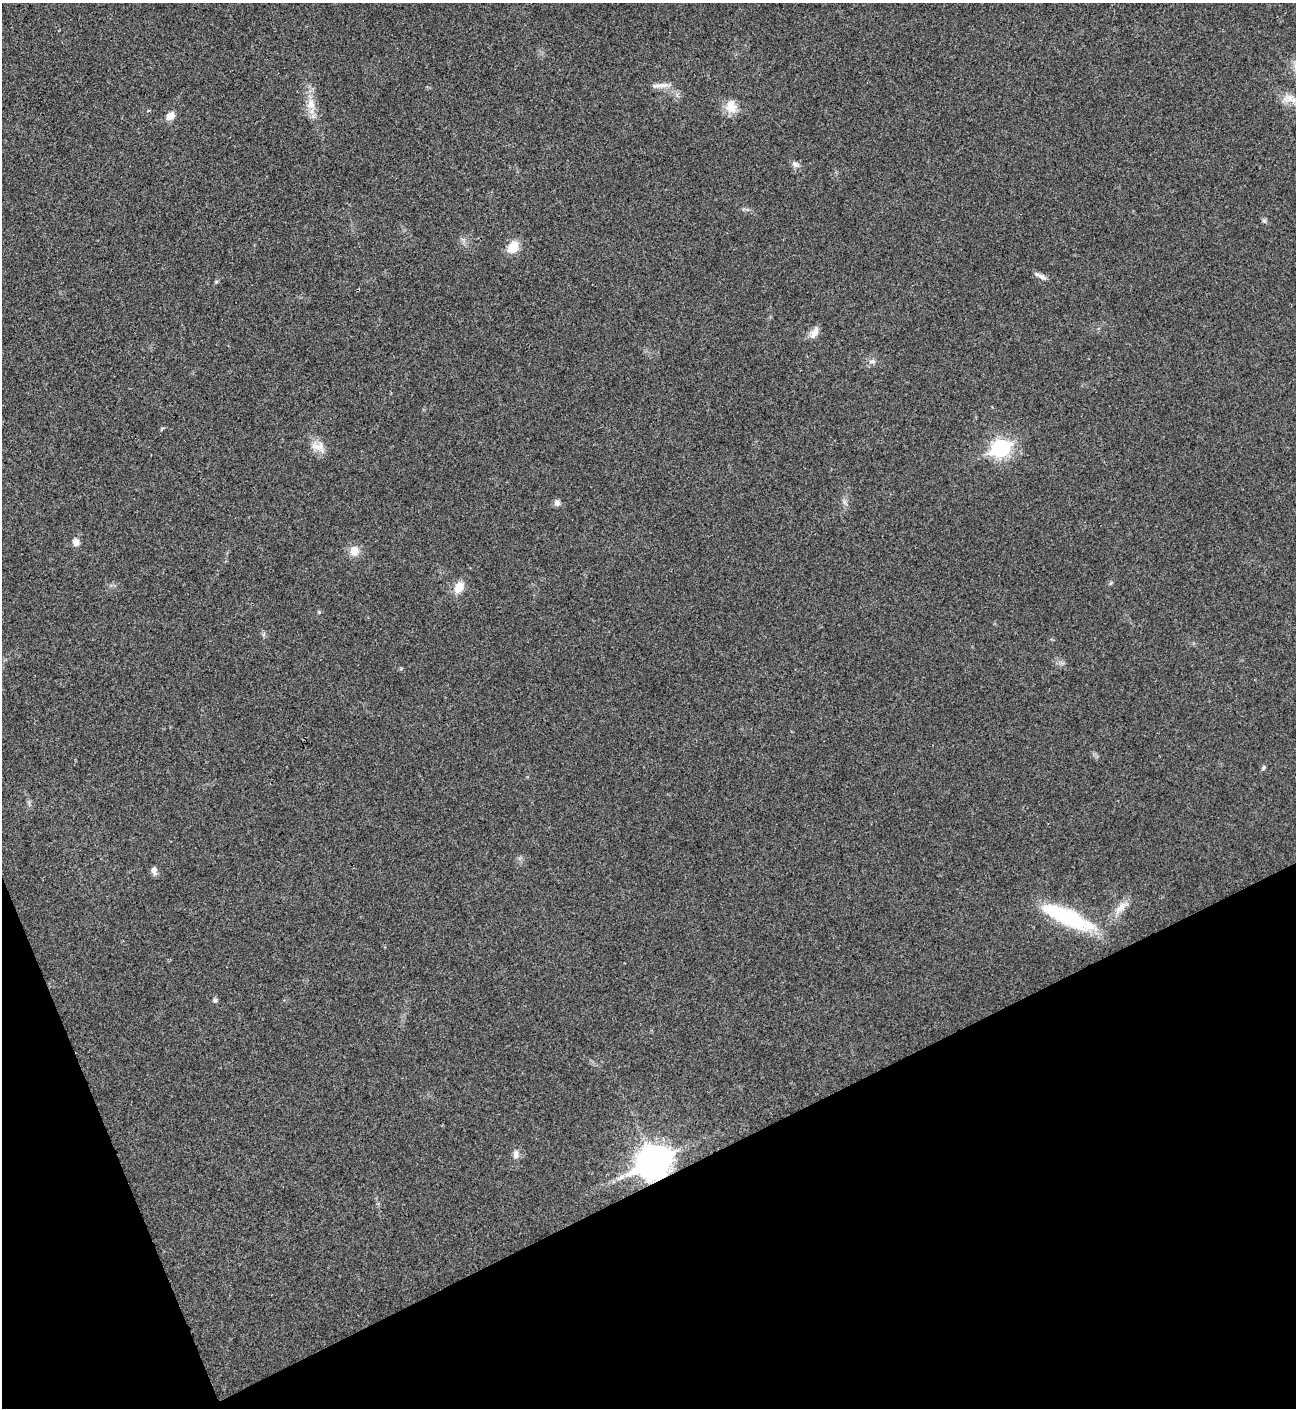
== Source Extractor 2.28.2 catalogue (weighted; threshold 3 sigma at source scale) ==
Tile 14 of 4 x 4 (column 2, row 4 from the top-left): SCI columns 1582-2875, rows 3-1408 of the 5619 x 5629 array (HDU 1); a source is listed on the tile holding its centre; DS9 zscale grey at full resolution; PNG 1298 x 1410 px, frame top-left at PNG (2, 3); no overlay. Shown black and unused: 20% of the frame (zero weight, under 3 of 4 exposures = <1% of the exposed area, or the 3 px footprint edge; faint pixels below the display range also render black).
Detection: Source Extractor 2.28.2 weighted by HDU 2 'WHT'; one run over the whole footprint, this tile lists its part. Background 0.0204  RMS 0.004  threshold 0.0181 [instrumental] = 3 sigma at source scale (4.5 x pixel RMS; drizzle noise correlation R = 1.50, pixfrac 1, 0.05/0.05 arcsec/px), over >= 5 px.
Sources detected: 29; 1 inside a brighter listed object's ellipse — not listed separately; the other 28 listed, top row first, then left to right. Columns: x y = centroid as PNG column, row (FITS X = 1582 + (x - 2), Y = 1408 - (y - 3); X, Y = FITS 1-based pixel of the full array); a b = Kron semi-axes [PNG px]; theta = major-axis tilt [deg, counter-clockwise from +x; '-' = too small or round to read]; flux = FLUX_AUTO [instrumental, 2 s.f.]
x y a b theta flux
661 85 21 6 5 3
1290 99 23 12 7 5.3
311 104 18 12 -81 5.8
731 107 19 15 -73 5.8
170 116 11 8 36 3.3
796 164 12 7 -27 1.7
1264 221 7 5 -42 0.8
513 247 16 11 52 6.2
1042 277 15 6 -35 1.8
216 282 6 4 1 0.48
814 333 18 8 61 2.8
872 361 10 5 5 1.4
162 429 8 3 45 0.46
318 447 22 13 -27 5
1001 448 9 7 24 120
557 503 8 7 - 1.6
76 542 9 8 - 2.3
354 551 12 12 - 4.6
1111 583 6 4 70 0.53
459 587 14 10 57 5.4
319 612 5 4 - 0.45
1264 768 7 4 47 0.64
154 870 9 6 -76 2.1
1121 908 24 9 45 4.6
1064 916 57 15 -25 36
215 1000 7 5 -51 0.92
516 1154 11 8 82 2.2
654 1162 13 10 28 690
Overlapping masked pixels (flux is a lower limit): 1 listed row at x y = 654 1162